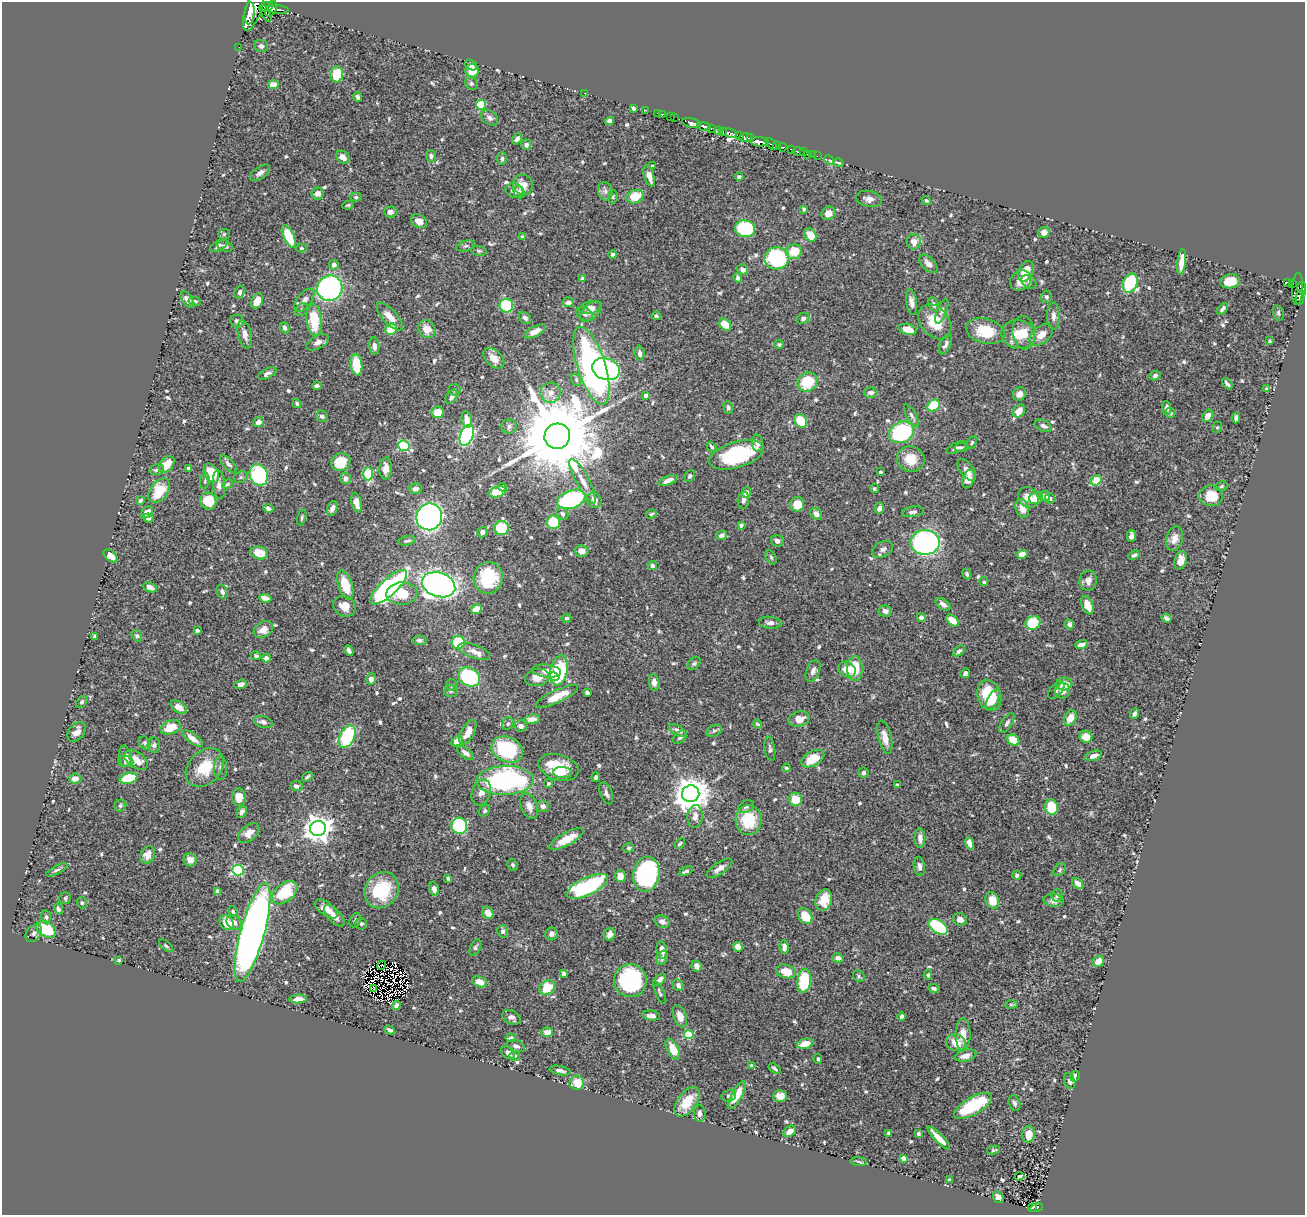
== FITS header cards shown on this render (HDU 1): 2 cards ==
NAXIS1  =                 1303
NAXIS2  =                 1213

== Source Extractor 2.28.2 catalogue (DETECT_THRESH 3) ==
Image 1303 x 1213 px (HDU 1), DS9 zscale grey, 1 PNG px = 1 image px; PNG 1307 x 1217 px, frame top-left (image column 1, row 1213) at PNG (2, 2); each listed source drawn as its Kron ellipse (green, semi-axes under 4 px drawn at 4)
Background 0.527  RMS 0.013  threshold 0.0393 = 3 sigma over >= 5 px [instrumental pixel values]
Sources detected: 666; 8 with non-positive FLUX_AUTO (blend fragments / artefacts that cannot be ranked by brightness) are neither listed nor drawn; of the other 658, the 500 brightest by FLUX_AUTO listed and drawn (158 fainter detections omitted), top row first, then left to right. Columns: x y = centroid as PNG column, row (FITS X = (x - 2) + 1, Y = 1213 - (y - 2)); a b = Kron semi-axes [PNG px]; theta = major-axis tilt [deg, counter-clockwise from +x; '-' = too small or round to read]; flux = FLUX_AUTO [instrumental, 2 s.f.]
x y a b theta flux
266 7 7 4 17 270
253 9 22 8 70 3000
271 9 8 5 59 270
278 10 11 3 -7 240
250 13 11 5 85 1800
266 13 9 3 -62 10
261 46 7 6 - 2.1
239 47 2 2 - 6
471 65 7 4 -36 3.4
472 71 7 6 - 15
337 74 8 6 88 32
471 83 6 6 - 2.1
273 84 5 4 - 7.9
584 93 2 2 - 45
358 97 5 3 - 1.9
481 105 5 4 - 46
633 108 4 3 - 2
646 110 3 2 - 12
657 113 2 2 - 9
663 114 2 2 - 3.1
670 116 3 2 - 2
489 118 9 6 -35 3.4
674 118 3 2 - 16
609 121 4 4 - 3.5
692 123 10 4 -12 890
704 126 7 3 -12 450
712 129 4 2 - 7.8
718 130 3 3 - 51
722 132 4 3 - 110
729 133 8 4 -15 450
740 136 3 3 - 170
745 137 6 4 2 250
750 138 3 2 - 78
517 139 6 4 51 2.8
759 142 9 4 -5 600
771 144 7 3 -46 280
526 145 5 5 - 2.9
777 146 4 4 - 58
783 147 5 3 - 190
792 149 3 2 - 38
798 151 6 3 -12 32
803 152 3 2 - 1.6
808 154 3 3 - 25
812 155 2 2 - 4.8
431 156 6 5 - 2.3
817 156 2 2 - 6
343 157 7 6 - 5.2
502 158 6 5 - 1.7
829 160 5 3 - 8.1
838 163 5 3 - 1.3
652 166 3 3 - 1.5
260 173 11 6 36 3.3
649 176 11 5 -72 6.6
739 177 4 3 - 1.8
523 185 10 9 - 10
514 190 9 7 -12 4.8
605 191 9 7 -79 3.9
519 192 6 5 - 2.2
318 193 6 6 - 4.6
356 197 5 4 - 1.6
613 197 7 5 88 1.4
635 197 9 6 22 21
869 199 13 8 -10 5
926 200 5 4 - 1.4
348 205 6 3 10 1.3
804 209 4 4 - 1.3
390 212 6 5 - 4.3
828 213 7 6 - 7.9
419 221 8 6 -33 7.7
745 229 10 8 -13 80
1044 232 6 5 - 6.5
224 234 5 5 - 1.3
810 235 7 5 -56 15
289 237 12 5 -65 26
522 237 4 3 - 1.5
914 242 8 7 - 7.2
219 246 9 5 29 2.4
225 246 8 5 -17 2.5
466 246 10 5 15 2.2
301 248 5 4 - 1.6
479 251 8 5 -10 1.7
794 252 8 7 - 18
613 254 4 4 - 2.5
777 258 12 11 - 92
1182 262 13 4 82 11
928 264 11 6 -45 5.4
334 265 5 5 - 5
743 269 6 4 -36 3.6
1026 271 11 7 64 18
738 278 5 4 - 2.3
582 279 4 3 - 1.7
1021 280 11 9 39 7.7
1230 281 10 7 11 15
1029 282 8 6 -41 2.2
1287 282 4 3 - 92
1130 283 10 7 68 79
1292 284 4 3 - 90
330 288 13 12 - 170
1302 288 6 4 -78 400
1298 289 16 5 87 110
240 292 7 5 68 2.4
1046 297 6 5 - 1.9
1300 298 7 3 84 27
187 299 9 5 -55 6.3
304 300 13 7 52 5.2
195 301 6 4 -10 1.8
257 301 8 5 62 9.5
568 302 6 5 - 3.7
912 302 13 5 -81 4.6
934 304 7 5 -68 2.3
506 306 7 6 - 59
590 308 10 6 15 4
1223 309 7 4 49 2.8
302 310 7 5 43 2.1
591 311 13 7 41 6.7
942 311 13 5 68 2.9
1278 313 8 5 -76 2.1
585 314 9 6 -27 2.7
656 316 4 4 - 1.9
1054 316 13 6 -89 4.6
390 317 17 7 -48 10
525 318 7 5 -43 3
803 318 6 5 - 2.4
314 320 16 7 -84 35
237 321 7 6 - 3.1
935 322 19 14 -50 22
725 325 7 5 -47 14
285 328 6 4 -64 2.6
391 329 6 5 - 19
427 329 9 8 - 9.8
908 329 9 5 -13 11
535 331 11 5 27 5.7
985 331 19 12 -14 27
1024 333 17 11 -84 14
245 334 14 6 -78 5.9
1018 334 17 14 -11 16
1041 335 13 8 40 8.3
1270 341 3 3 - 1.4
318 342 12 6 28 4.3
779 344 5 4 - 1.7
946 344 11 5 67 2.9
374 346 8 5 -86 3.7
640 353 7 4 -85 3.2
494 358 12 8 -43 10
356 365 10 5 -83 26
591 366 40 14 -72 250
606 369 14 10 -18 200
267 374 10 4 27 3.3
1155 376 6 4 25 2.8
576 380 6 5 - 1.4
807 382 10 9 - 31
1227 384 6 3 -51 2.2
317 386 4 3 - 2.4
1267 389 4 3 - 1.4
454 390 6 5 - 1.8
871 392 7 5 3 3.1
550 393 10 10 - 7.2
1019 394 7 6 - 6
645 395 4 3 - 3.4
452 397 8 5 51 3.9
297 404 5 4 - 1.4
934 405 7 5 35 31
728 407 6 4 -74 2.3
1167 408 7 4 -85 2.7
1019 411 7 5 52 10
437 412 6 6 - 15
1170 413 5 4 - 1.9
322 416 6 5 - 2.8
912 416 13 5 -60 3
1208 416 6 5 - 6.2
1236 418 5 4 - 3.4
467 420 8 5 -82 6.3
801 421 7 6 - 24
258 422 5 5 - 5.3
509 426 8 7 - 3.1
1043 426 9 5 -27 2.9
1217 427 6 5 - 1.4
901 432 13 10 26 73
467 435 11 6 67 160
557 436 13 12 - 16000
972 442 7 4 61 1.5
757 443 8 5 -84 4.7
404 446 6 5 - 78
712 447 5 4 - 1.7
961 447 6 4 9 1.8
957 448 11 5 22 2.3
737 455 28 13 17 72
911 459 14 13 - 16
341 462 10 8 30 22
167 464 10 6 51 15
228 464 11 5 -47 3.1
188 468 3 3 - 1.9
386 469 11 6 86 7.1
157 470 7 5 15 2.5
967 470 12 6 -53 5.3
880 472 3 3 - 1.6
211 473 10 6 -61 28
368 474 6 5 - 50
259 475 11 9 -67 75
690 476 6 5 - 1.9
241 477 7 5 27 1.9
346 478 5 5 - 3.7
968 479 9 6 69 7.5
1096 480 6 4 40 25
205 481 8 5 81 1.6
583 481 25 6 -62 8.9
668 481 10 4 23 6.2
227 484 6 4 28 1.4
219 485 14 6 -84 5.2
1221 486 6 4 25 1.4
502 487 4 3 - 2.4
416 488 6 5 - 3.3
874 489 4 4 - 1.3
159 491 14 9 54 23
497 492 9 5 16 17
746 493 5 5 - 6.1
1045 496 5 5 - 4.5
1211 496 12 10 -4 19
1028 497 11 9 -51 10
1036 498 7 6 - 11
1050 498 5 5 - 2.1
571 499 14 9 19 120
140 500 4 3 - 1.9
594 500 8 7 - 5.6
743 500 8 5 81 2.7
208 501 8 8 - 23
356 503 10 5 -78 7.4
797 504 7 7 - 14
268 508 5 4 - 3.3
332 508 8 5 70 3.3
879 508 6 4 66 4.3
1022 508 10 6 -72 9.4
147 512 7 5 43 7.2
913 512 11 5 8 2.9
562 514 7 5 -52 2.7
651 514 5 4 - 1.3
816 514 6 5 - 5.8
302 517 8 4 76 1.5
429 517 13 13 - 370
148 518 5 4 - 1.9
553 522 7 6 - 26
741 525 4 3 - 1.9
501 528 7 7 - 28
482 532 5 4 - 4
721 535 6 4 25 2.7
1131 536 6 4 89 4.1
1175 538 12 8 73 7.4
407 541 9 4 12 2.1
777 541 6 5 - 3.9
925 542 14 12 1 180
883 549 11 7 28 3.7
582 551 6 5 - 6.6
259 553 9 6 -16 14
1022 554 5 4 - 7.2
1134 555 6 4 23 2.4
110 556 8 5 -39 12
771 557 7 5 -63 1.5
1181 560 9 6 74 6.9
652 566 5 4 - 2.5
967 574 6 4 -71 1.4
488 578 16 14 74 43
1088 581 10 8 80 5.5
984 582 5 4 - 1.5
345 585 15 7 -71 25
439 585 17 12 -18 450
150 587 7 4 -25 4.5
389 587 24 8 42 190
222 592 7 5 -68 2.6
402 594 15 11 4 18
265 598 6 4 -9 5.8
943 604 8 5 -35 3.6
1088 605 9 5 -66 11
344 606 11 10 - 9.8
476 609 5 4 - 15
885 611 6 5 - 4.1
921 617 4 4 - 3.6
566 618 5 4 - 1.7
1166 618 5 3 - 2.1
952 620 7 4 -43 12
770 623 11 6 -5 3.5
1033 623 7 6 - 33
1070 624 5 4 - 3
263 629 10 7 31 8
197 630 4 3 - 1.7
95 636 3 3 - 1.4
137 636 6 5 - 1.7
420 640 7 5 -6 2.4
458 642 6 6 - 34
1081 645 6 4 18 5.6
349 651 5 3 - 2.9
474 651 17 6 -20 6.5
959 651 7 4 41 1.8
256 656 5 4 - 1.5
266 658 4 4 - 4.2
694 663 8 5 48 1.8
855 668 12 8 -90 21
847 669 9 7 -30 13
559 670 15 8 78 58
547 671 14 6 -7 7.4
813 671 11 6 68 3.9
965 673 5 4 - 2.2
554 676 5 4 - 5
469 677 11 9 -28 74
537 677 12 8 11 8.5
371 679 5 5 - 3.4
654 682 8 5 -83 4.9
241 684 6 4 18 3.5
1064 684 8 6 4 13
452 685 5 5 - 1.5
1056 690 10 5 48 2
451 691 7 6 - 1.6
1063 691 8 7 - 7.1
587 693 4 3 - 2.1
989 695 16 11 -72 37
557 696 23 6 25 18
993 699 11 5 60 10
82 702 7 5 53 1.5
179 707 9 5 -34 6.1
1135 714 5 4 - 2.4
1070 718 8 6 63 10
532 719 8 4 6 6.8
799 719 10 7 14 9.8
263 722 9 5 -16 3.7
1007 723 11 5 57 2.9
508 724 6 5 - 2
757 724 5 3 - 1.6
521 726 6 5 - 4.3
171 727 10 6 18 16
678 730 10 5 -30 3.3
714 731 8 5 28 2.1
77 732 11 7 51 6.1
468 732 14 6 62 9.3
347 737 12 7 63 69
680 737 8 5 44 2.1
885 737 17 6 -76 9.2
1086 737 6 6 - 11
193 738 12 5 -37 6.9
1013 740 6 5 - 20
457 741 6 4 30 6.3
145 743 7 5 -60 2.3
154 745 7 6 - 2.8
507 749 16 12 -22 61
770 749 12 5 -81 2.6
466 753 10 4 -37 3.8
125 756 11 6 -80 5.1
1093 756 9 5 18 6
813 759 12 7 29 20
136 760 13 8 -32 10
126 762 7 5 -6 2.9
558 767 20 12 -17 27
205 768 21 16 47 27
221 768 11 6 -90 3.3
786 768 4 3 - 1.5
563 773 9 5 -5 5.3
863 773 5 5 - 2.6
307 777 6 4 35 1.7
596 777 5 3 - 2.5
129 778 9 5 12 34
75 779 6 5 - 6.8
505 780 28 14 2 150
548 784 4 4 - 1.5
897 785 3 3 - 1.4
296 786 6 5 - 3.2
481 792 13 9 70 5.7
606 793 11 6 -70 3.2
691 794 9 8 - 1600
239 797 9 6 88 13
795 799 7 6 - 18
120 806 6 5 - 1.7
529 806 13 8 -69 6.3
543 806 6 5 - 3.1
746 807 8 5 28 1.8
1051 807 7 6 - 28
485 811 6 5 - 1.4
242 812 6 4 63 2.9
695 816 11 7 85 6.1
748 820 15 13 -86 31
459 826 8 8 - 94
318 828 8 7 - 960
249 833 12 7 40 7
920 838 10 5 -90 4.9
567 839 19 6 29 13
969 843 6 4 -68 5.4
680 844 6 3 43 1.4
629 848 5 5 - 1.9
148 855 9 7 65 8.8
190 860 6 6 - 6
513 865 6 5 - 1.8
919 866 9 5 -82 3.8
720 868 15 6 33 5.8
57 870 11 4 27 2
238 870 6 5 - 80
1060 870 7 5 45 1.6
686 871 7 4 23 2
646 874 17 13 80 170
1017 875 4 4 - 2.8
620 876 6 5 - 10
448 878 4 3 - 1.6
1078 883 6 4 -43 5.5
587 886 22 8 25 110
434 889 7 5 -79 3.8
382 890 19 16 55 44
218 891 4 4 - 4.8
285 893 15 9 40 40
1057 895 6 5 - 2.4
65 898 6 5 - 1.5
824 900 11 8 72 18
992 900 8 6 -68 15
1054 900 10 6 -8 5.7
82 903 6 4 -77 1.3
58 909 5 3 - 2.3
326 909 13 6 -36 10
233 911 5 4 - 1.4
488 913 6 5 - 9.5
334 916 13 6 -48 7.4
805 916 8 6 -57 18
46 917 7 5 -81 1.7
960 919 7 6 - 5.3
355 920 7 5 66 1.7
234 922 8 7 - 5.8
662 922 8 6 -25 4.1
227 923 8 6 -52 13
361 924 6 6 - 2
938 927 11 6 -31 73
46 929 11 7 -31 44
503 931 6 5 - 2.5
253 932 51 12 75 680
34 933 10 7 49 2.9
551 934 6 6 - 3.3
610 934 6 5 - 5.3
166 946 8 3 -40 1.4
475 947 9 5 66 2.1
738 947 5 4 - 6.7
784 947 7 4 -85 4.7
662 950 9 5 -80 6.2
662 958 7 5 68 3.4
838 958 5 4 - 3.4
119 960 3 3 - 1.7
1098 961 6 5 - 9.1
381 965 4 2 - 1.4
697 966 6 5 - 5.3
786 971 10 6 -15 15
563 973 4 4 - 2.4
928 975 5 4 - 1.5
859 976 6 5 - 1.7
660 980 7 4 45 3.8
630 981 16 16 - 110
804 981 12 6 82 47
480 982 8 5 -21 8.9
678 985 6 5 - 3.1
547 988 8 6 38 22
934 988 6 4 -23 2.7
373 989 2 2 - 1.9
660 993 12 4 -65 2
298 999 8 4 5 6.7
396 1005 5 4 - 3.2
1011 1005 7 4 0 1.4
651 1016 9 5 -8 5
680 1016 11 6 -71 8.6
902 1016 4 4 - 2.5
511 1017 10 6 -26 3.4
390 1030 5 3 - 2.3
547 1032 6 4 2 7.9
689 1034 4 4 - 42
963 1035 16 7 90 10
511 1038 5 3 - 2.4
956 1043 10 8 -23 13
805 1044 8 5 15 11
516 1046 9 6 -19 3.2
673 1049 11 5 -63 16
508 1053 7 5 -39 3.7
514 1056 6 4 18 1.6
966 1056 11 6 14 6.9
818 1059 5 3 - 1.5
752 1066 4 3 - 2
775 1069 6 3 -34 1.8
560 1070 11 4 -12 3.7
1075 1076 5 4 - 3.6
1070 1081 8 5 -70 2.1
577 1083 7 7 - 14
737 1095 15 5 61 16
729 1096 7 5 16 1.8
780 1096 7 6 - 7.8
687 1102 17 9 55 21
1015 1103 8 5 -70 2.1
973 1106 21 8 30 44
700 1113 8 6 -88 3.9
790 1131 7 5 40 7.9
889 1133 4 3 - 1.5
919 1134 4 3 - 1.3
1029 1134 8 6 83 9.8
939 1138 15 4 -46 9.4
993 1150 6 4 10 1.4
903 1158 4 4 - 9.3
859 1162 8 3 -6 1.4
1020 1176 5 3 - 1.5
949 1180 4 3 - 1.5
998 1197 6 5 - 4.3
1037 1207 6 4 19 72
1033 1208 4 3 - 31
At the frame edge (FLAGS 8, measured only in part): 1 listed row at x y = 1302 288
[158 fainter detections neither listed nor drawn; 8 non-positive-flux detections neither listed nor drawn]